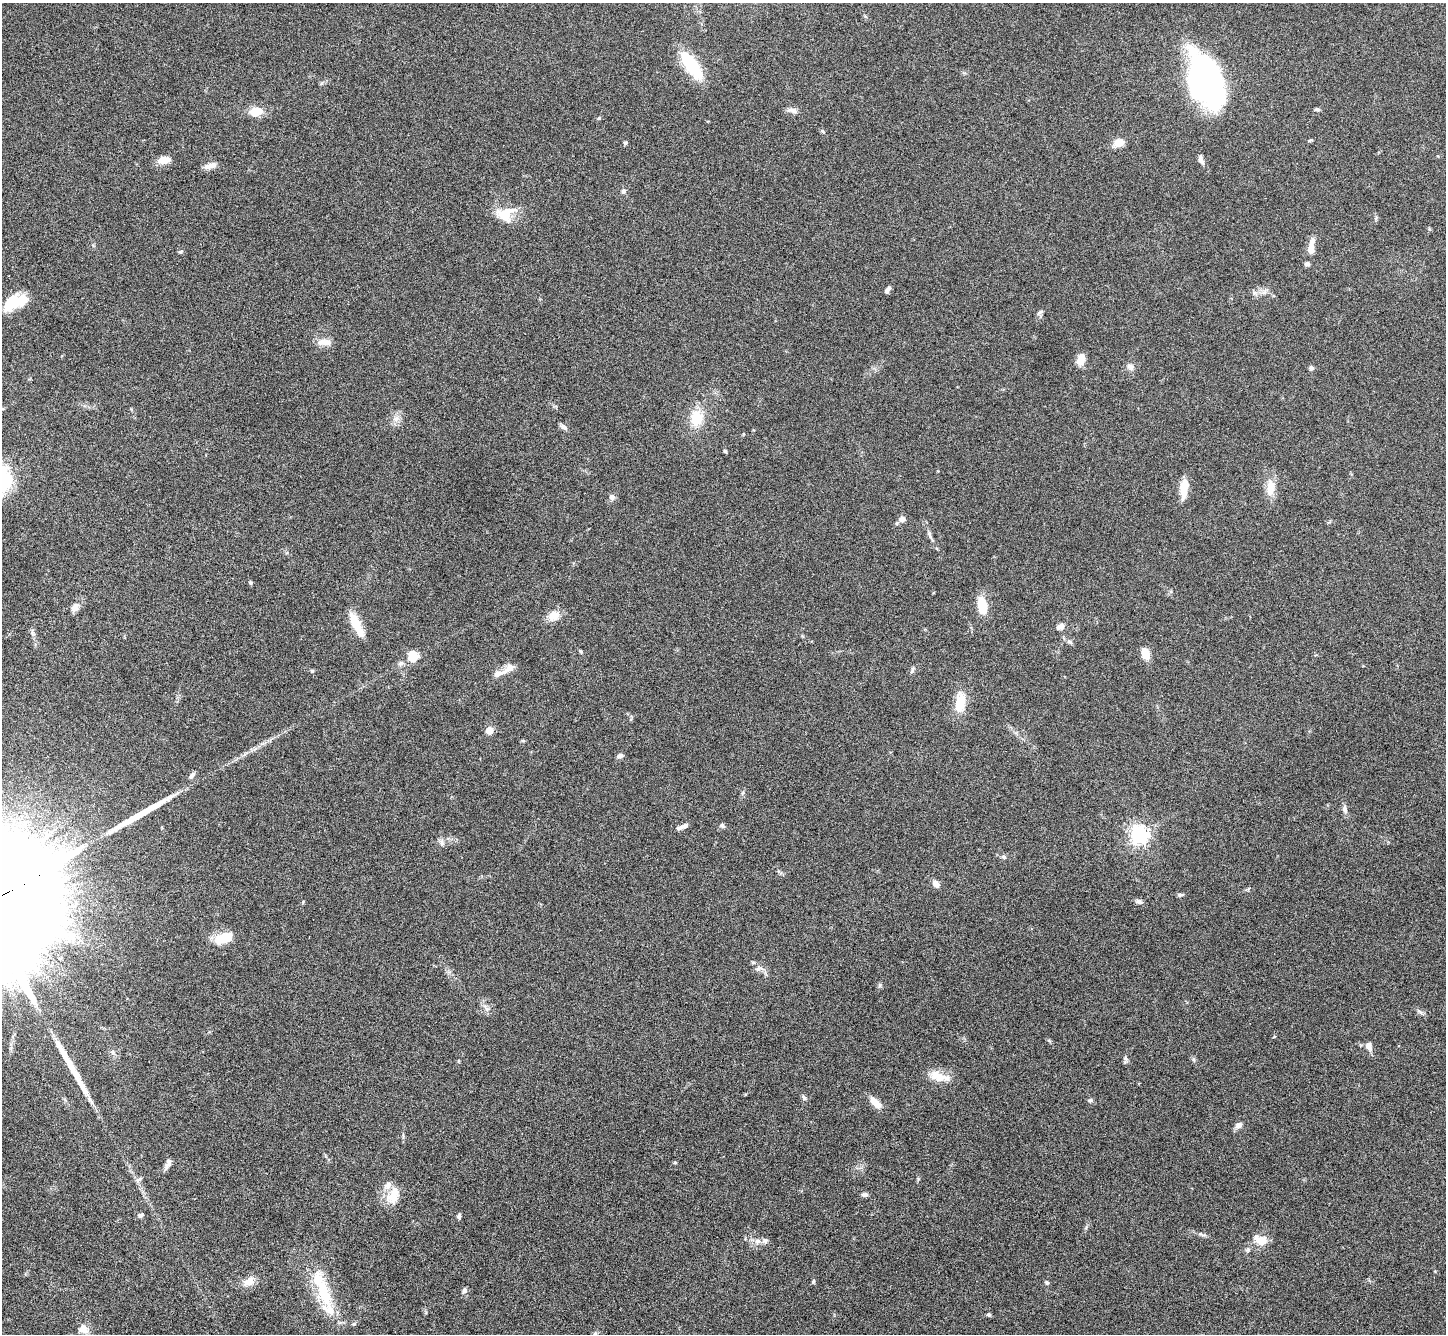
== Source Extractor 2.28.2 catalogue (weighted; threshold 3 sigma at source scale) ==
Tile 7 of 4 x 4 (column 3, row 2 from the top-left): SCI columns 2895-4338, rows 2960-4291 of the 5788 x 5781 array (HDU 1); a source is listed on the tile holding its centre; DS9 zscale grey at full resolution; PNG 1448 x 1336 px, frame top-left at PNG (2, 3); no overlay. Shown black and unused: <1% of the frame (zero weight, under 3 of 6 exposures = <1% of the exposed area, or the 3 px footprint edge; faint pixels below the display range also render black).
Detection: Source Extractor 2.28.2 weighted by HDU 2 'WHT'; one run over the whole footprint, this tile lists its part. Background 0.0536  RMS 0.0044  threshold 0.0181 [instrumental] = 3 sigma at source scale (4.09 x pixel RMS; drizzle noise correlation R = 1.36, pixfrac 0.8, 0.05/0.05 arcsec/px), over >= 5 px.
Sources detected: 106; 2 long thin detections or spike segments (spike, bleed or trail) — not listed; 8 inside a brighter listed object's ellipse — not listed separately; the other 96 listed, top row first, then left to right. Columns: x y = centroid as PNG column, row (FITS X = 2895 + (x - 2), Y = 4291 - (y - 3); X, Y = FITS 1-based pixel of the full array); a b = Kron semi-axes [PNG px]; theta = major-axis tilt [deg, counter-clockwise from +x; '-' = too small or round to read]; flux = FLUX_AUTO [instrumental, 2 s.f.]
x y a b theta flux
691 65 35 12 -55 21
1205 80 45 26 -70 130
1317 109 7 5 -2 0.79
793 110 13 7 -21 1.8
256 111 15 10 4 6
599 118 6 4 45 0.47
822 131 7 4 -33 0.57
1310 140 9 3 25 0.53
1119 142 13 10 23 3.4
625 143 5 4 - 0.73
164 160 14 8 8 4.3
1201 160 9 5 -69 1.8
210 166 15 6 17 2.9
624 191 7 5 2 0.87
505 214 24 17 22 9.3
1311 249 10 7 -88 3.7
180 251 7 3 9 0.48
1307 264 6 5 - 0.95
887 291 7 5 58 1.4
1264 292 8 6 43 1.4
15 302 28 13 25 13
1040 312 10 4 30 0.9
324 342 20 8 -1 3.4
1081 360 11 7 74 5.7
1130 367 9 8 - 1.6
1312 368 6 5 - 1
396 418 9 4 37 1.4
697 418 17 13 75 10
563 427 10 6 -25 1.3
725 451 4 4 - 0.58
1184 487 20 11 75 5.6
1270 488 23 11 82 5.8
612 497 7 7 - 1.6
902 519 9 7 -1 1.6
929 535 13 5 -67 1.2
251 583 4 4 - 0.62
982 606 15 7 -83 13
75 608 11 8 60 2.4
554 616 12 10 27 5.1
356 624 27 8 -63 10
1060 627 10 7 26 1.8
32 632 11 4 -82 1
1070 642 9 4 -44 1
580 651 7 3 -54 0.53
1145 654 14 9 -73 4.5
413 656 14 13 - 5.5
401 663 8 6 27 1.3
913 670 9 4 81 0.75
312 671 4 4 - 0.64
498 673 18 8 19 3
960 702 17 9 82 11
489 730 5 5 - 11
523 741 5 3 - 0.45
620 756 8 5 20 1.3
192 775 9 5 49 1.3
1345 809 9 6 -78 1.5
682 826 15 5 21 1.8
722 826 7 6 - 0.93
1139 835 6 6 - 210
442 843 9 6 -74 1.4
1004 857 7 5 -29 0.92
936 884 10 7 -47 1.7
1180 895 7 4 1 0.87
303 902 4 4 - 0.38
1139 902 8 5 -11 1.5
224 938 19 10 22 10
758 968 10 6 27 1.4
487 1009 7 5 -44 0.99
1420 1012 12 4 -28 0.98
1369 1046 10 7 -79 2.4
113 1052 7 4 -71 0.8
1126 1059 7 4 -70 0.82
939 1077 25 11 -18 7
804 1098 7 5 -73 0.89
1090 1100 7 5 2 0.83
875 1103 16 7 -48 4.6
1239 1125 10 7 33 1.7
675 1162 4 4 - 0.47
168 1164 15 6 68 1.8
139 1179 10 4 34 0.99
864 1195 8 5 1 1.1
392 1197 19 13 -14 5.9
140 1215 7 5 21 1.1
459 1216 6 4 72 0.84
1201 1234 12 4 -27 1.1
1261 1240 15 10 -16 5.6
758 1241 8 8 - 2
248 1282 15 10 28 3.8
813 1282 6 4 76 0.6
1047 1282 6 4 -47 0.67
464 1290 8 6 74 1.2
323 1291 44 16 -74 18
989 1315 5 4 - 0.66
353 1324 5 5 - 0.57
83 1329 14 11 -30 3.3
595 1334 8 5 29 0.83
Isophote crosses this tile's border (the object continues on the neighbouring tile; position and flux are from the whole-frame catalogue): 1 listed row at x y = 595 1334
Unlisted compact peaks at least as high as the median listed source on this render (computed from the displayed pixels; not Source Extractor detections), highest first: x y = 880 985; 1193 1059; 918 1179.